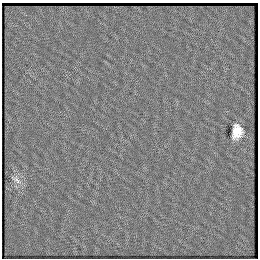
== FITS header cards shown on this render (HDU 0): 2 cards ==
NAXIS1  =                  256
NAXIS2  =                  256

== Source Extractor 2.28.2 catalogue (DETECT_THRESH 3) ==
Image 256 x 256 px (HDU 0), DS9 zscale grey, 1 PNG px = 1 image px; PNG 260 x 260 px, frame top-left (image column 1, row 256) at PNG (2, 3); no overlay
Background 0.00832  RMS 0.0011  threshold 0.00329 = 3 sigma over >= 5 px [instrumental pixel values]
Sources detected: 3; all 3 listed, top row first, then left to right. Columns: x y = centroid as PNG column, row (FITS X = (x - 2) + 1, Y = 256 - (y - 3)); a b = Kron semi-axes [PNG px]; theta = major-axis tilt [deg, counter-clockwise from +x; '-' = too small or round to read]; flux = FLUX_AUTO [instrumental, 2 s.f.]
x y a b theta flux
238 129 9 6 -42 0.51
237 132 10 9 - 0.81
17 180 13 6 -45 0.32